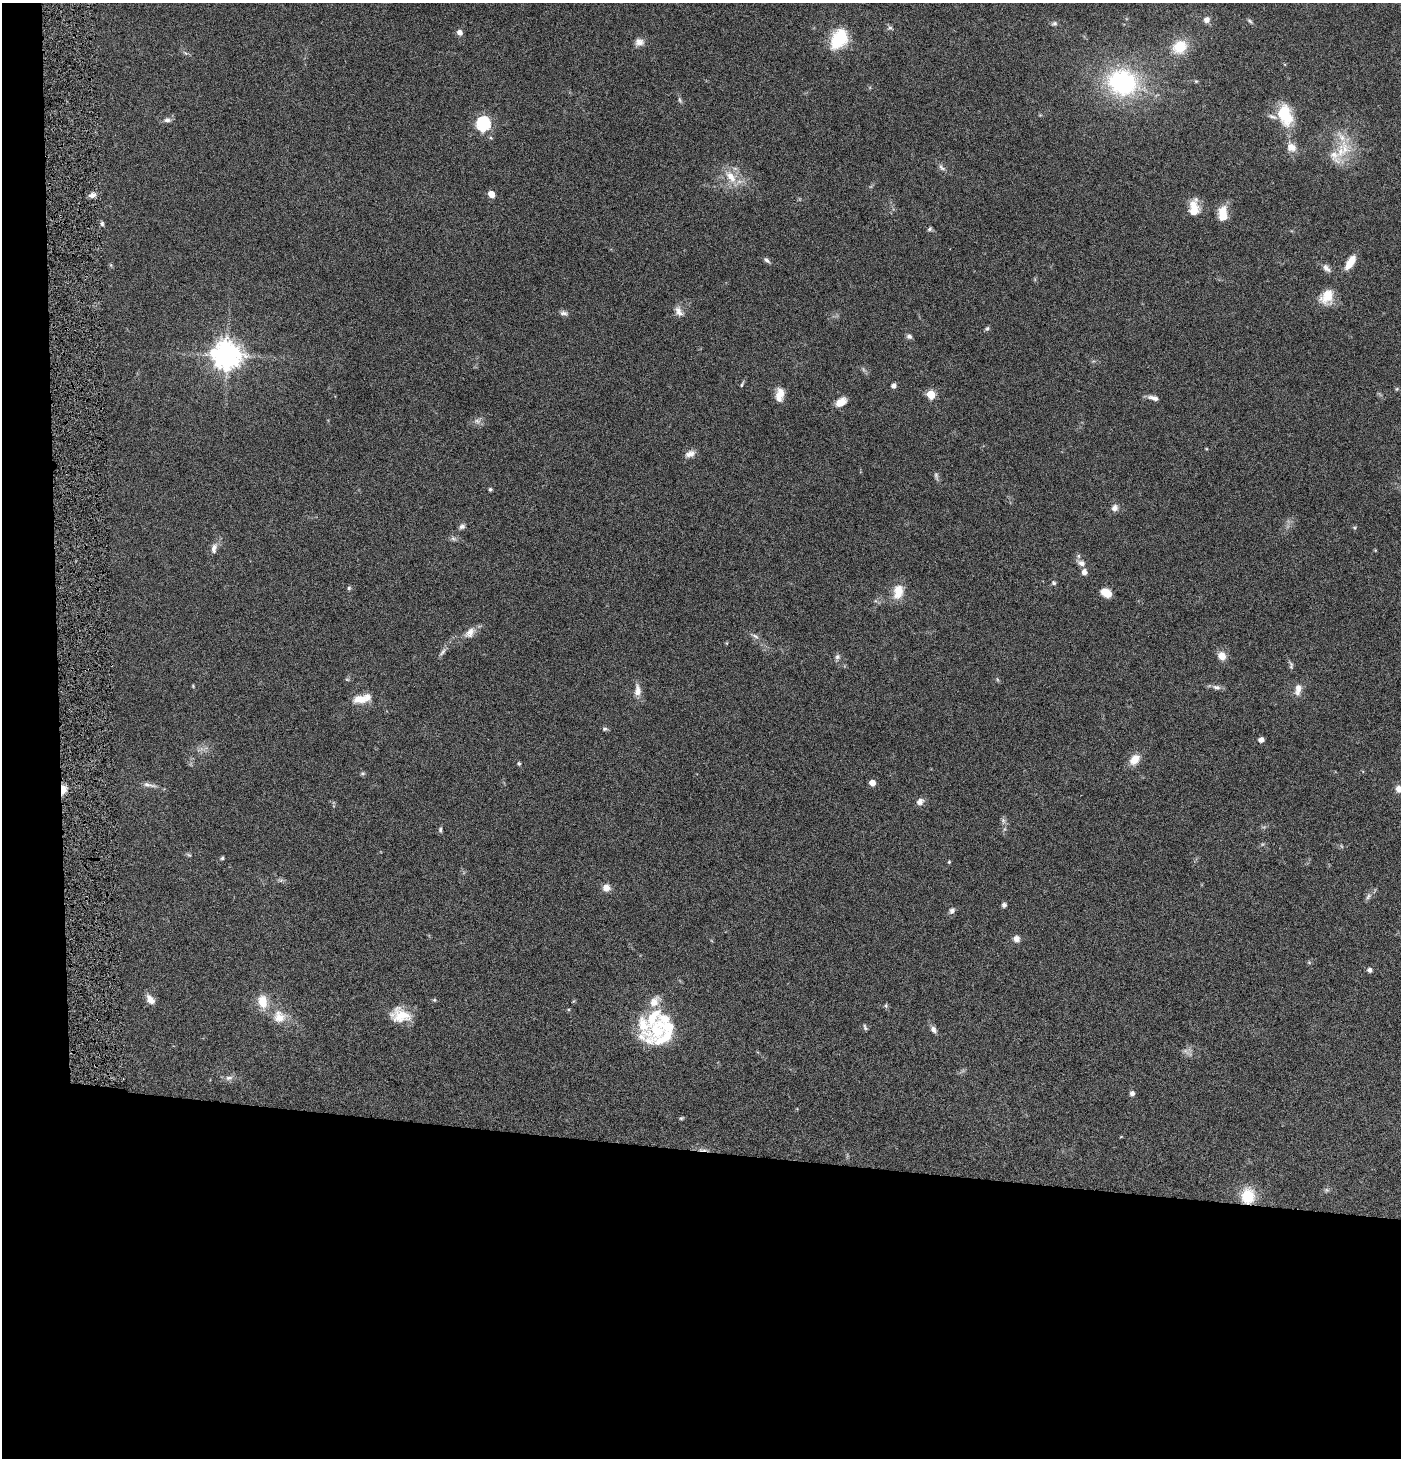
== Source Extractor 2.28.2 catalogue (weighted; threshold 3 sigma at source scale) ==
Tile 7 of 3 x 3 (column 1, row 3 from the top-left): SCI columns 147-1545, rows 1-1456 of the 4444 x 4370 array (HDU 1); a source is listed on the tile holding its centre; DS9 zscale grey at full resolution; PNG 1403 x 1460 px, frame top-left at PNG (2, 3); no overlay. Shown black and unused: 24% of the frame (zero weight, under 4 of 8 exposures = <1% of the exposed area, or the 3 px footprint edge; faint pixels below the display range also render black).
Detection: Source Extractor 2.28.2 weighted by HDU 2 'WHT'; one run over the whole footprint, this tile lists its part. Background 0.0695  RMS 0.0042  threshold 0.0173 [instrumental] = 3 sigma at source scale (4.09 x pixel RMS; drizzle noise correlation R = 1.36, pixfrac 0.8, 0.05/0.05 arcsec/px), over >= 5 px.
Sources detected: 124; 2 too faint to see at this stretch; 1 cosmic-ray / hot-pixel residue — not listed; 9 inside a brighter listed object's ellipse — not listed separately; the other 112 listed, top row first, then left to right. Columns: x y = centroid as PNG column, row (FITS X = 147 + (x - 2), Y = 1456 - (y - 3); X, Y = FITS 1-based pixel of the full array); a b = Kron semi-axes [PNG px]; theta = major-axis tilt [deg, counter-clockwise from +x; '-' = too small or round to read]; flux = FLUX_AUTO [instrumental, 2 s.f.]
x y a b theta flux
1207 20 8 8 - 1.8
1250 21 8 4 -36 0.71
1054 23 7 6 - 0.9
890 28 8 4 7 0.74
460 32 7 6 - 1.7
839 39 20 14 59 19
639 42 12 10 6 2.4
1180 47 16 14 33 10
185 53 7 4 -52 0.7
1196 81 5 4 - 0.5
1122 82 30 25 -15 52
680 100 9 4 -71 0.82
1285 115 24 15 -72 16
167 120 9 7 -5 1.4
483 124 7 6 - 62
490 138 5 4 - 0.56
1291 147 14 12 -43 3.7
1345 149 26 16 -79 11
942 167 12 6 -45 1.4
731 177 22 12 -51 7.4
491 194 6 5 - 3.6
92 195 9 6 21 1.7
1194 208 19 10 88 7.2
1223 214 17 10 -90 6.4
102 224 6 5 - 0.74
929 229 6 4 42 0.68
767 260 9 5 -40 1.1
1350 262 17 7 58 5.7
111 265 6 4 -71 0.46
1326 268 13 7 -42 2
1327 297 19 15 55 6.8
679 311 15 9 -61 2.6
564 313 11 7 -15 1.4
987 329 7 5 48 0.7
909 336 7 6 - 1.2
227 355 9 9 - 520
742 384 9 3 66 0.59
893 386 5 4 - 1.8
1397 389 5 5 - 0.47
780 394 15 9 82 4.5
931 394 5 5 - 14
1153 398 14 6 -15 2
841 402 12 8 35 4.2
477 421 11 7 -1 1.7
690 454 13 8 21 2.4
936 476 11 5 -77 0.98
490 489 4 3 - 0.72
1115 508 9 8 - 2
462 526 8 6 31 1.1
1354 528 6 5 - 0.54
453 539 8 6 -43 0.99
214 548 15 7 78 2.2
1081 563 13 8 -23 2.3
1084 572 7 6 - 1.9
1054 583 6 5 - 0.76
349 588 6 5 - 0.59
898 592 17 11 79 6.8
1106 593 10 7 -25 5.5
470 632 16 10 50 3.3
755 636 11 5 -22 1.2
727 643 5 3 - 0.35
443 652 14 5 51 1.4
1222 656 9 8 - 3.9
837 657 8 6 66 1.1
1291 665 11 5 -86 0.88
997 679 6 4 -71 0.51
193 686 6 3 -48 0.38
1217 687 11 7 -16 1.6
1298 689 16 8 79 3.1
637 690 17 9 -90 3.3
360 699 19 10 3 5.3
605 729 8 5 -8 0.73
1261 740 5 4 - 2.3
1135 759 15 10 48 4.8
519 764 4 4 - 0.75
363 773 6 5 - 0.61
872 783 5 5 - 3.5
149 785 21 5 -12 2.1
1399 789 9 8 - 2.5
63 790 7 4 87 16
920 801 10 8 39 2
1003 820 7 6 - 1
1004 829 6 4 70 0.68
440 830 8 5 84 0.7
189 855 8 4 -35 0.57
222 858 4 4 - 0.68
949 862 4 4 - 0.46
281 880 8 4 0 0.82
606 888 8 8 - 2.8
1368 896 10 6 47 1.3
1004 905 5 5 - 1
952 911 10 7 58 1.3
1016 939 7 7 - 2.2
1309 962 6 4 -19 0.42
1370 970 6 5 - 1.2
150 999 12 8 -51 3
434 1000 5 5 - 0.47
655 1001 20 12 50 4.5
262 1002 16 10 -79 6.9
886 1006 6 5 - 0.64
568 1010 5 4 - 0.46
400 1015 25 17 -11 8.7
279 1017 18 18 - 6.5
865 1027 9 4 -63 0.72
933 1029 9 7 -58 1.6
657 1030 30 22 56 15
1185 1051 7 4 18 1
229 1078 11 6 8 1.6
1132 1093 6 5 - 1.4
681 1118 7 4 26 0.53
1327 1190 7 6 - 0.78
1248 1196 18 15 86 11
Overlapping masked pixels (flux is a lower limit): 2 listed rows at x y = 63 790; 1248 1196
Isophote crosses this tile's border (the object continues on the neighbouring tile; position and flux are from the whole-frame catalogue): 1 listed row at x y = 1399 789